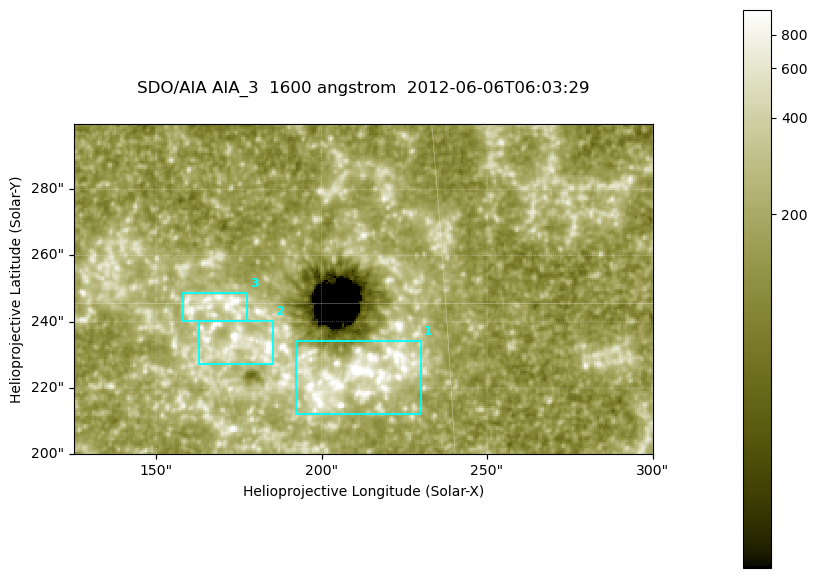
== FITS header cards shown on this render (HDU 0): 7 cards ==
TELESCOP= 'SDO/AIA '
INSTRUME= 'AIA_3   '
WAVELNTH=                 1600
WAVEUNIT= 'angstrom'
DATE-OBS= '2012-06-06T06:03:29.12'
CTYPE1  = 'HPLN-TAN'
CTYPE2  = 'HPLT-TAN'

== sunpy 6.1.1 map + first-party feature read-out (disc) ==
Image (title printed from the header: SDO/AIA AIA_3  1600 angstrom  2012-06-06T06:03:29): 287 x 164 px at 0.609 arcsec/px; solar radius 946 arcsec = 1552 px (partial field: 0.6% of the solar disc is inside the frame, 100% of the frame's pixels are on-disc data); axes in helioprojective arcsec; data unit not stated in the header (colour bar unlabelled)
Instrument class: DISC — disc imager (sunpy class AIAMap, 1600 A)
Bright regions (active regions / flare kernels): reference = the on-disc median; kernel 3 px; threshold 5 sigma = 319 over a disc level ~180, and >= 1.15x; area >= 47 px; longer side >= 3 px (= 1.8 arcsec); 3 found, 3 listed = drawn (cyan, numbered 1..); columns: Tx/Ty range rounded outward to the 2 arcsec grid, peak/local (2 s.f.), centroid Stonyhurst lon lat
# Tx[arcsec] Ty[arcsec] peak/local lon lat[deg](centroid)
1 192..230 212..234 18 +13 +14
2 162..186 226..240 8 +11 +14
3 158..178 240..250 5.4 +11 +15